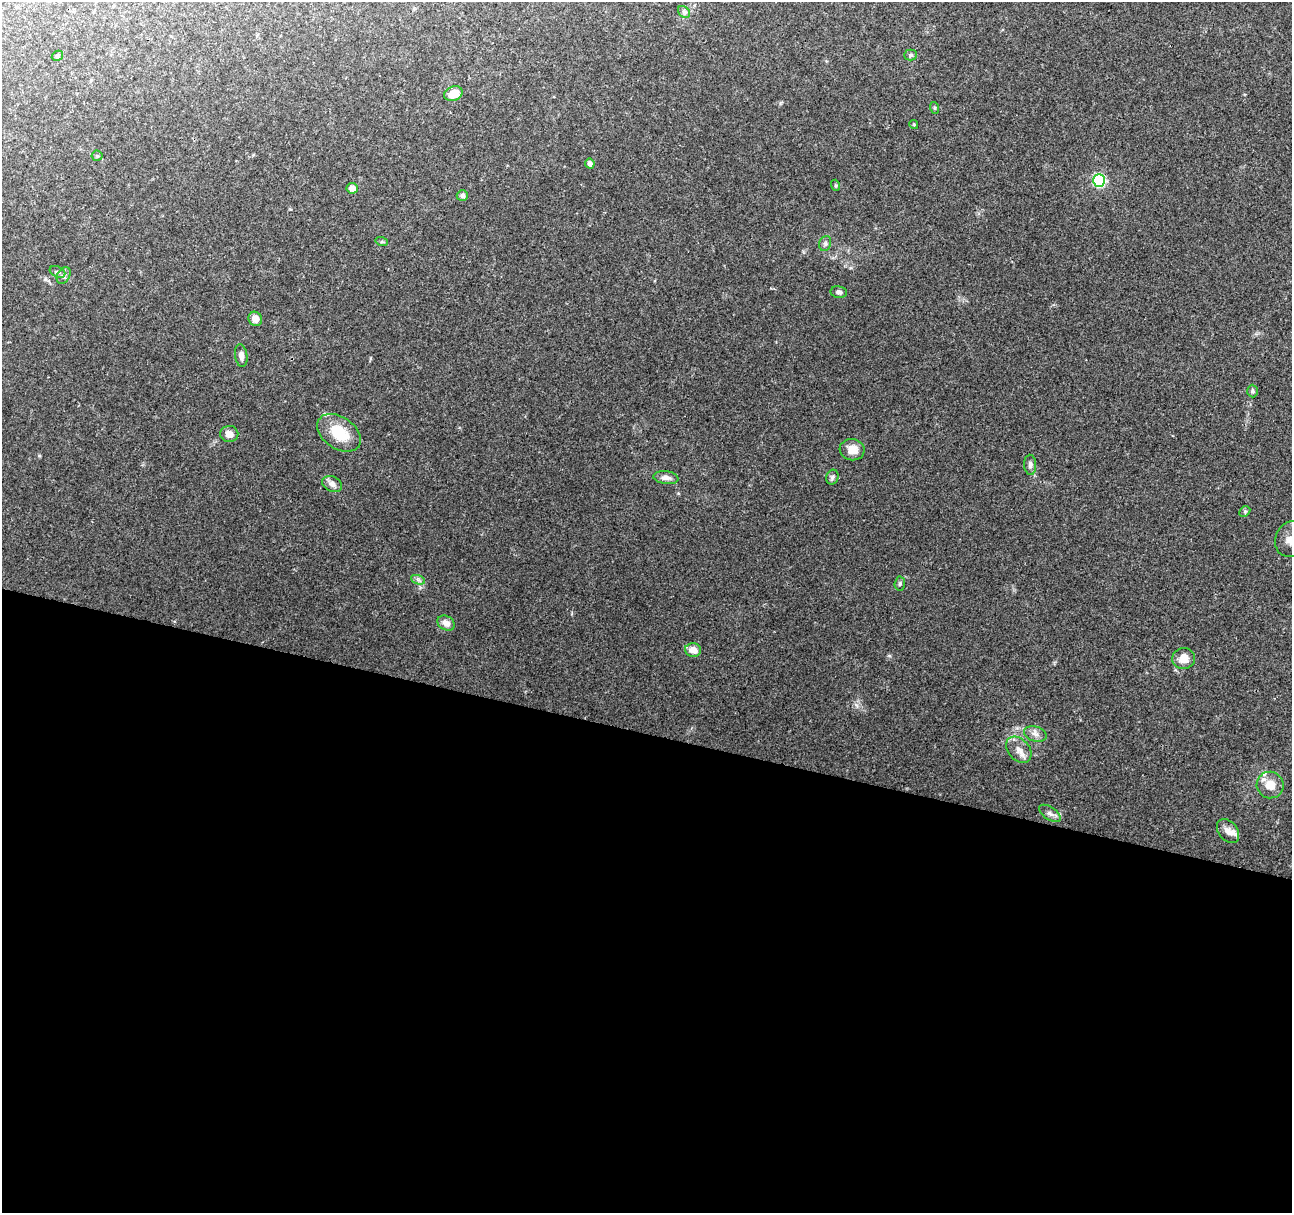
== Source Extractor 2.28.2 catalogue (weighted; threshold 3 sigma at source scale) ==
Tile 14 of 4 x 4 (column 2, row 4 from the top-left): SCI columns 1291-2580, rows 215-1425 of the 5161 x 5336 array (HDU 1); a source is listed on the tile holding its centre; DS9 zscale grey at full resolution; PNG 1294 x 1215 px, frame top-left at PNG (2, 2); each listed source drawn as its Kron ellipse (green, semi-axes under 4 px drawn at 4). Shown black and unused: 40% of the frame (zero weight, under 2 of 3 exposures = <1% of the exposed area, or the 3 px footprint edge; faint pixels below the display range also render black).
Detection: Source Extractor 2.28.2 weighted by HDU 2 'WHT'; one run over the whole footprint, this tile lists its part. Background 0.0679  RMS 0.007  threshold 0.0317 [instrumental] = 3 sigma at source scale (4.5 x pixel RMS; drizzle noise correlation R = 1.50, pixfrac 1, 0.0396/0.0396 arcsec/px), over >= 5 px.
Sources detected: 42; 3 inside a brighter listed object's ellipse — not listed separately; the other 39 listed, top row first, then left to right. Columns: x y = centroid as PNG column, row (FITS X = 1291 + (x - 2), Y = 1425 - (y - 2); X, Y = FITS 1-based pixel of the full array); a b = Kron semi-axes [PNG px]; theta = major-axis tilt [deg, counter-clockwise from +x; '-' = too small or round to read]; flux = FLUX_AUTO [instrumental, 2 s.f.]
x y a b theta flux
684 12 7 5 -43 1.6
911 55 6 5 - 1.3
57 56 6 5 - 1.2
453 94 9 7 24 10
935 108 6 4 -71 0.94
914 124 4 4 - 0.82
97 156 5 5 - 0.92
590 164 5 4 - 3.4
1099 180 6 6 - 92
835 185 5 3 - 0.8
352 188 6 5 - 4.8
462 195 5 5 - 2.5
382 242 6 4 -18 0.86
825 243 8 6 71 1.8
57 272 8 5 -25 1.7
64 275 9 6 60 2.2
839 292 8 6 -8 2.3
255 319 7 6 - 4.9
241 356 11 6 -81 3.2
1252 391 6 5 - 1.5
339 433 24 16 -34 23
229 434 9 8 - 5.2
852 450 12 10 -8 6.8
1030 465 10 6 -87 2.7
832 477 7 6 - 1.9
666 478 12 6 -8 3.6
332 484 10 7 -25 3.9
1245 511 6 4 44 1
1291 539 18 15 63 11
418 580 7 4 -19 1.7
900 584 7 5 87 1.3
446 623 9 7 -29 4.7
693 650 8 7 - 7.1
1184 659 11 10 - 7.4
1035 734 11 7 -17 3.7
1019 750 15 10 -48 6.3
1270 785 13 13 - 9.1
1050 813 12 6 -35 2.8
1228 831 13 9 -52 5.1
Isophote crosses this tile's border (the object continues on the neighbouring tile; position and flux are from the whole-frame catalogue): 1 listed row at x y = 1291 539